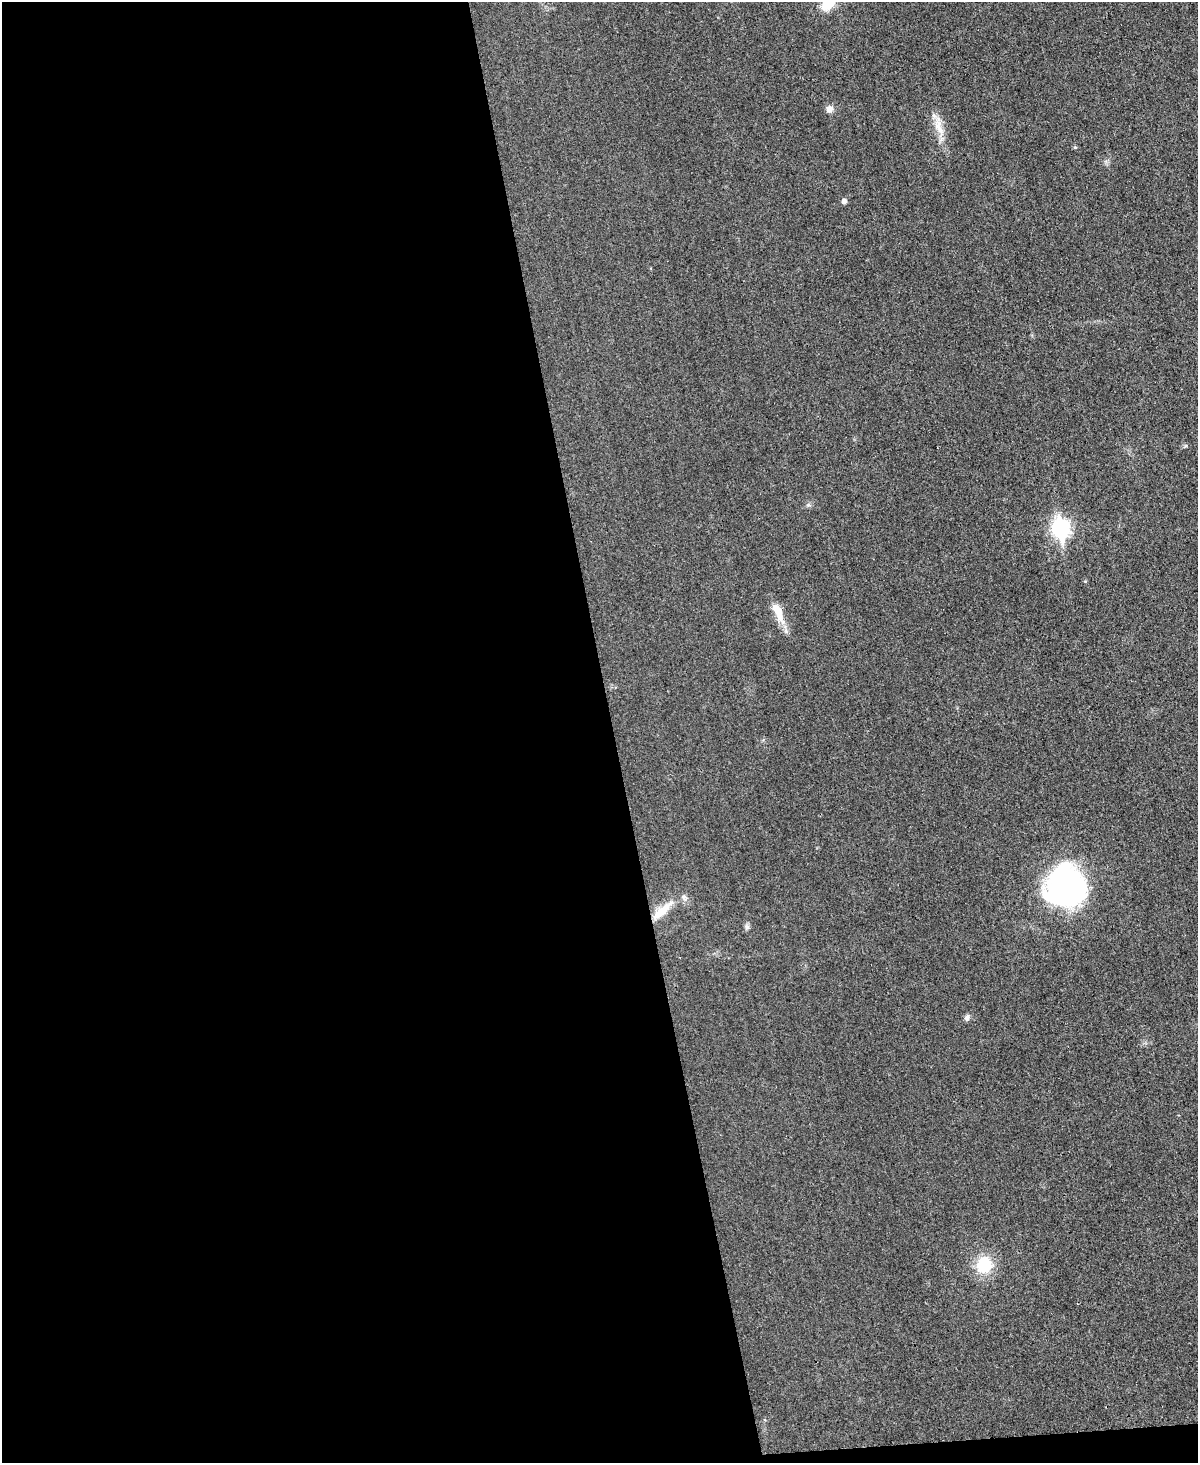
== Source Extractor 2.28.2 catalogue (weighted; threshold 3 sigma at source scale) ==
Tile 9 of 4 x 3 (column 1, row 3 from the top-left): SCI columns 16-1211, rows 255-1715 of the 4803 x 4779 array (HDU 1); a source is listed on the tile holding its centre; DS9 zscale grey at full resolution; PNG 1200 x 1465 px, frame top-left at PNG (2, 2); no overlay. Shown black and unused: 52% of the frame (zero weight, under 3 of 4 exposures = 1% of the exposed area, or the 3 px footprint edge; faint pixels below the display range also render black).
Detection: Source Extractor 2.28.2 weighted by HDU 2 'WHT'; one run over the whole footprint, this tile lists its part. Background 0.0344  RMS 0.0066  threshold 0.0296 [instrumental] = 3 sigma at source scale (4.5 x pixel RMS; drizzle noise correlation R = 1.50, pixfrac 1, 0.05/0.05 arcsec/px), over >= 5 px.
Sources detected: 14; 1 inside a brighter listed object's ellipse — not listed separately; the other 13 listed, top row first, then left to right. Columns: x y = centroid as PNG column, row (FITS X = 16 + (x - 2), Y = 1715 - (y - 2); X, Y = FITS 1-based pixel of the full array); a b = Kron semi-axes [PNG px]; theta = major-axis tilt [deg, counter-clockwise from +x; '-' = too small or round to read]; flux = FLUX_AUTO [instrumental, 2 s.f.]
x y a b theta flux
827 5 16 11 25 11
829 109 9 9 - 3.3
939 128 31 10 -72 10
1075 147 5 5 - 0.81
844 201 5 5 - 2.6
1061 528 9 7 -80 210
1085 581 5 4 - 0.63
778 612 31 9 -65 12
1065 886 34 32 82 190
662 911 36 10 42 14
747 927 6 6 - 1.6
967 1018 8 6 62 2.1
984 1265 19 17 78 24
Isophote crosses this tile's border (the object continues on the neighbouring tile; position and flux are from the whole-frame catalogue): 1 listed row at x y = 827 5
Unlisted compact peaks at least as high as the median listed source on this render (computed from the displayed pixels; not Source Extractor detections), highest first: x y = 808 505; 1186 446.